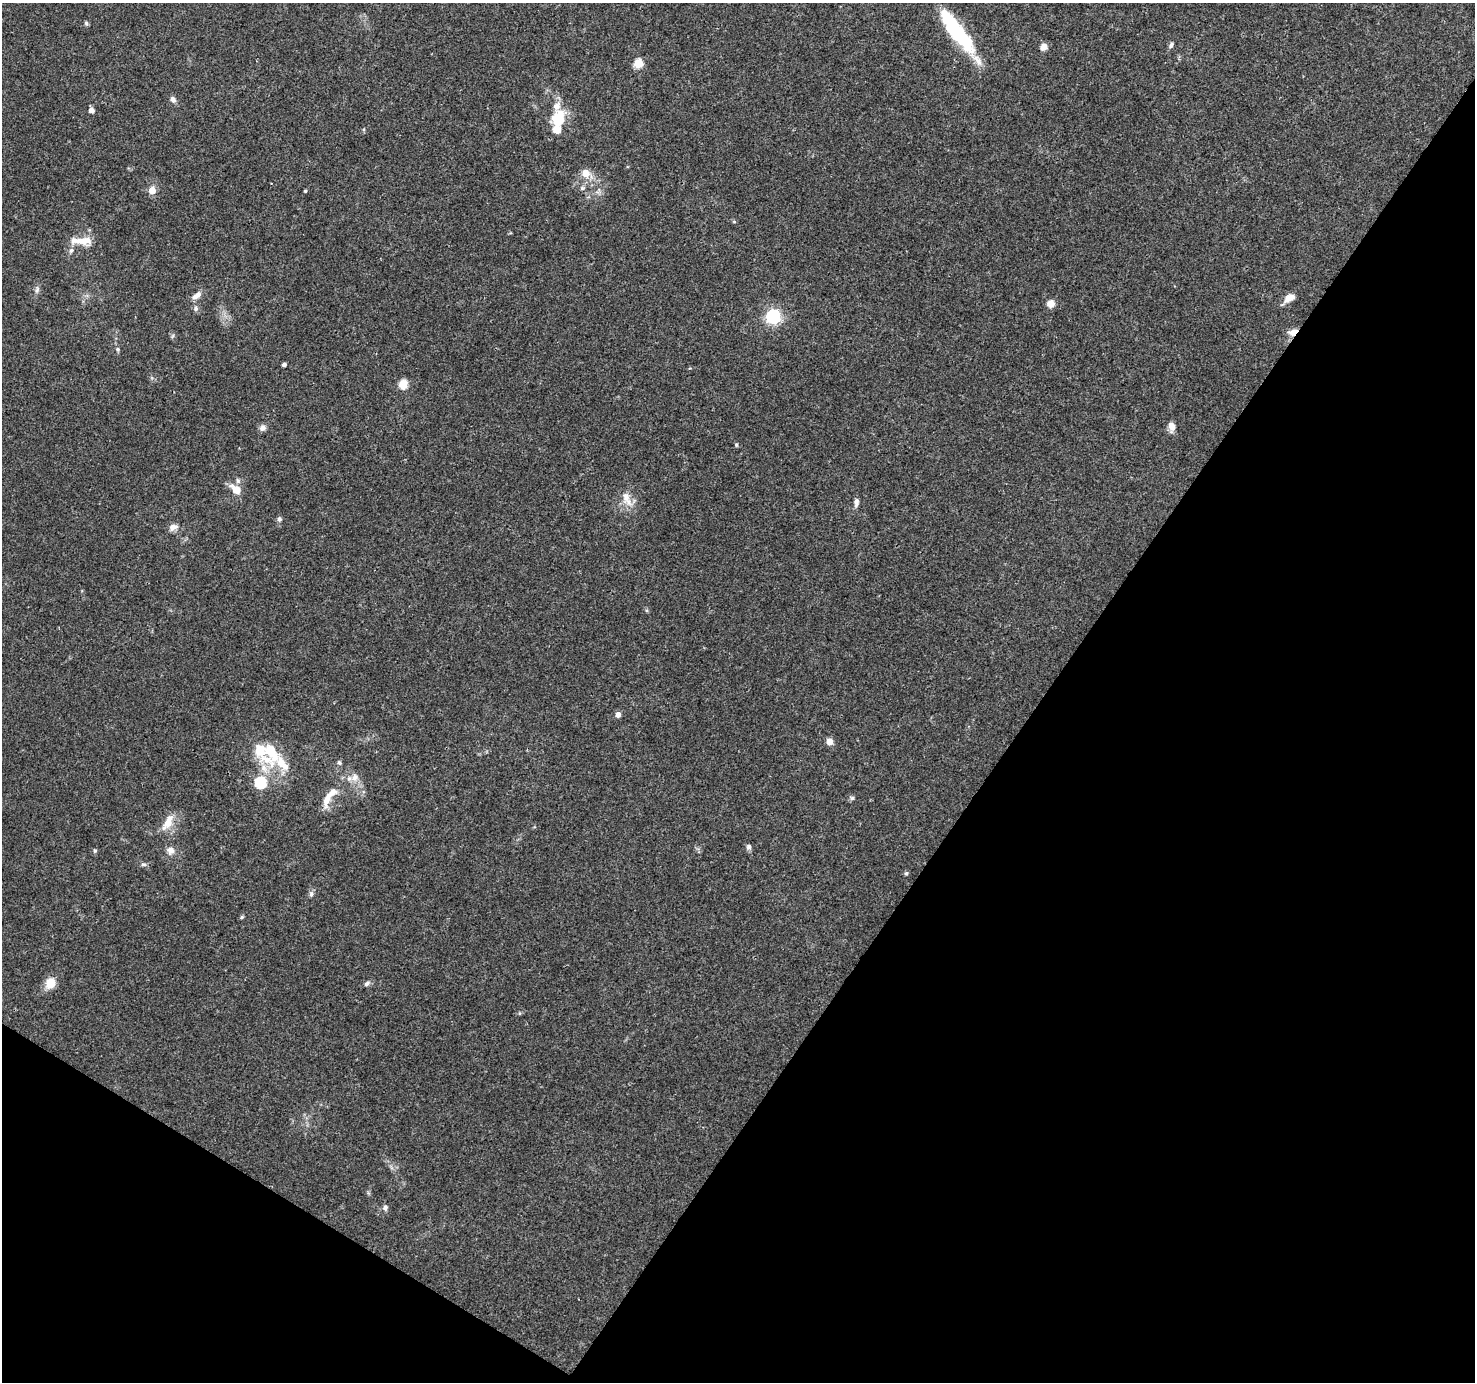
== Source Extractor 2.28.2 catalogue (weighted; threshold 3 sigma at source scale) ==
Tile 15 of 4 x 4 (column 3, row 4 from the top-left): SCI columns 2946-4418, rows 190-1569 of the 5899 x 5963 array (HDU 1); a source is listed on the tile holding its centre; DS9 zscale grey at full resolution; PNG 1477 x 1384 px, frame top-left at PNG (2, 3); no overlay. Shown black and unused: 34% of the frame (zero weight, under 3 of 4 exposures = <1% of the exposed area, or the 3 px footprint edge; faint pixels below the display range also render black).
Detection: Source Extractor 2.28.2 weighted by HDU 2 'WHT'; one run over the whole footprint, this tile lists its part. Background 0.0309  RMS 0.0027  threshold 0.0121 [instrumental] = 3 sigma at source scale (4.5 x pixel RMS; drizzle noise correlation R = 1.50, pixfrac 1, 0.0396/0.0396 arcsec/px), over >= 5 px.
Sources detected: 59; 1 inside a brighter object's white glare — not listed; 8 inside a brighter listed object's ellipse — not listed separately; the other 50 listed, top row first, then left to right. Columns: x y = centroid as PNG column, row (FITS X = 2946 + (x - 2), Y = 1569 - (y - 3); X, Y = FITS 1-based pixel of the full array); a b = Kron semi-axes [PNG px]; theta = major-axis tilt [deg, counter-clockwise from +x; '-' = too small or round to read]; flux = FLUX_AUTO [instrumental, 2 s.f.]
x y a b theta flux
86 23 6 5 - 0.41
957 32 60 16 -52 20
1171 45 8 5 56 0.7
1044 47 8 7 - 1.5
638 63 5 5 - 9.9
173 99 8 6 -54 0.97
91 110 5 4 - 1.8
557 120 25 16 78 7.9
586 173 11 10 - 2.7
152 190 5 5 - 4.1
305 191 3 3 - 0.29
734 222 5 3 - 0.28
82 241 29 9 -3 4.1
71 250 8 5 49 0.77
37 290 7 5 69 0.72
197 295 14 7 35 1.6
1289 298 14 8 28 2.3
1051 303 9 8 - 1.9
196 308 7 6 - 0.76
773 316 6 6 - 60
1293 332 13 8 27 2
118 349 6 5 - 0.44
284 365 4 3 - 0.72
403 384 5 5 - 11
1172 426 10 6 -76 2.3
263 428 8 8 - 1.2
736 445 5 4 - 0.34
236 489 16 9 -41 3.4
626 497 19 10 -90 3.2
856 503 11 6 87 1.1
279 519 6 5 - 0.74
173 527 12 8 17 1.6
618 715 5 5 - 1.7
829 742 6 6 - 2.4
271 752 38 19 -58 11
339 763 6 5 - 0.48
354 777 11 8 73 1.8
260 783 6 6 - 20
852 798 6 6 - 0.51
327 799 21 9 75 3.1
168 822 22 10 62 3.8
749 847 8 6 74 0.72
171 850 10 10 - 1.6
95 851 6 4 -54 0.36
143 864 8 4 0 0.55
906 873 5 4 - 0.43
311 894 7 6 - 0.69
50 983 8 7 - 5.4
366 984 8 5 45 0.69
385 1208 7 6 - 0.83
Overlapping masked pixels (flux is a lower limit): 1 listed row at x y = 1293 332